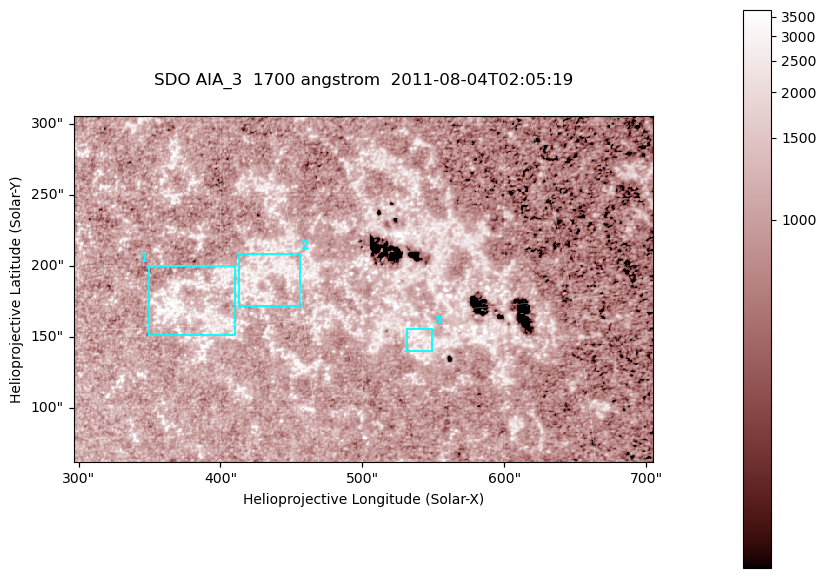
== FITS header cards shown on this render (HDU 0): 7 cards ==
TELESCOP= 'SDO     '           /
INSTRUME= 'AIA_3   '           /
WAVELNTH=                 1700 /
WAVEUNIT= 'angstrom'           /
DATE-OBS= '2011-08-04T02:05:19.712' /
CTYPE1  = 'HPLN-TAN'           /
CTYPE2  = 'HPLT-TAN'           /

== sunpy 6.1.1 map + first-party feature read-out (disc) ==
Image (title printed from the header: SDO AIA_3  1700 angstrom  2011-08-04T02:05:19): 666 x 399 px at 0.613 arcsec/px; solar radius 946 arcsec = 1543 px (partial field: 3.6% of the solar disc is inside the frame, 100% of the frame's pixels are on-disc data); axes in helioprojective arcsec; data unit not stated in the header (colour bar unlabelled)
Pointing: header CRPIX1/2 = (2049.23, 2048.32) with CRVAL1/2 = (0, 0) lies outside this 666 x 399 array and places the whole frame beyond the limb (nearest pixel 1.4 R_sun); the SolarSoft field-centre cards XCEN/YCEN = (500.6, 183.7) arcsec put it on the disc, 2035 arcsec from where CRPIX/CRVAL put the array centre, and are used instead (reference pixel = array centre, CRVAL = XCEN/YCEN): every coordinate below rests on XCEN/YCEN
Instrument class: DISC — disc imager (sunpy class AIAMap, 1700 A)
Bright regions (active regions / flare kernels): reference = the on-disc median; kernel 5 px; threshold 5 sigma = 1337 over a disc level ~1018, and >= 1.15x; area >= 265 px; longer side >= 5 px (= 3.1 arcsec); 3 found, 3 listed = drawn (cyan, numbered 1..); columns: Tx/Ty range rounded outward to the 2 arcsec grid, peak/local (2 s.f.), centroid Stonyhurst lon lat
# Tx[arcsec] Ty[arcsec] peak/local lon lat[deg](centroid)
1 350..412 150..200 3.8 +25 +16
2 412..456 172..210 3.1 +28 +17
3 530..550 140..156 3.2 +36 +14